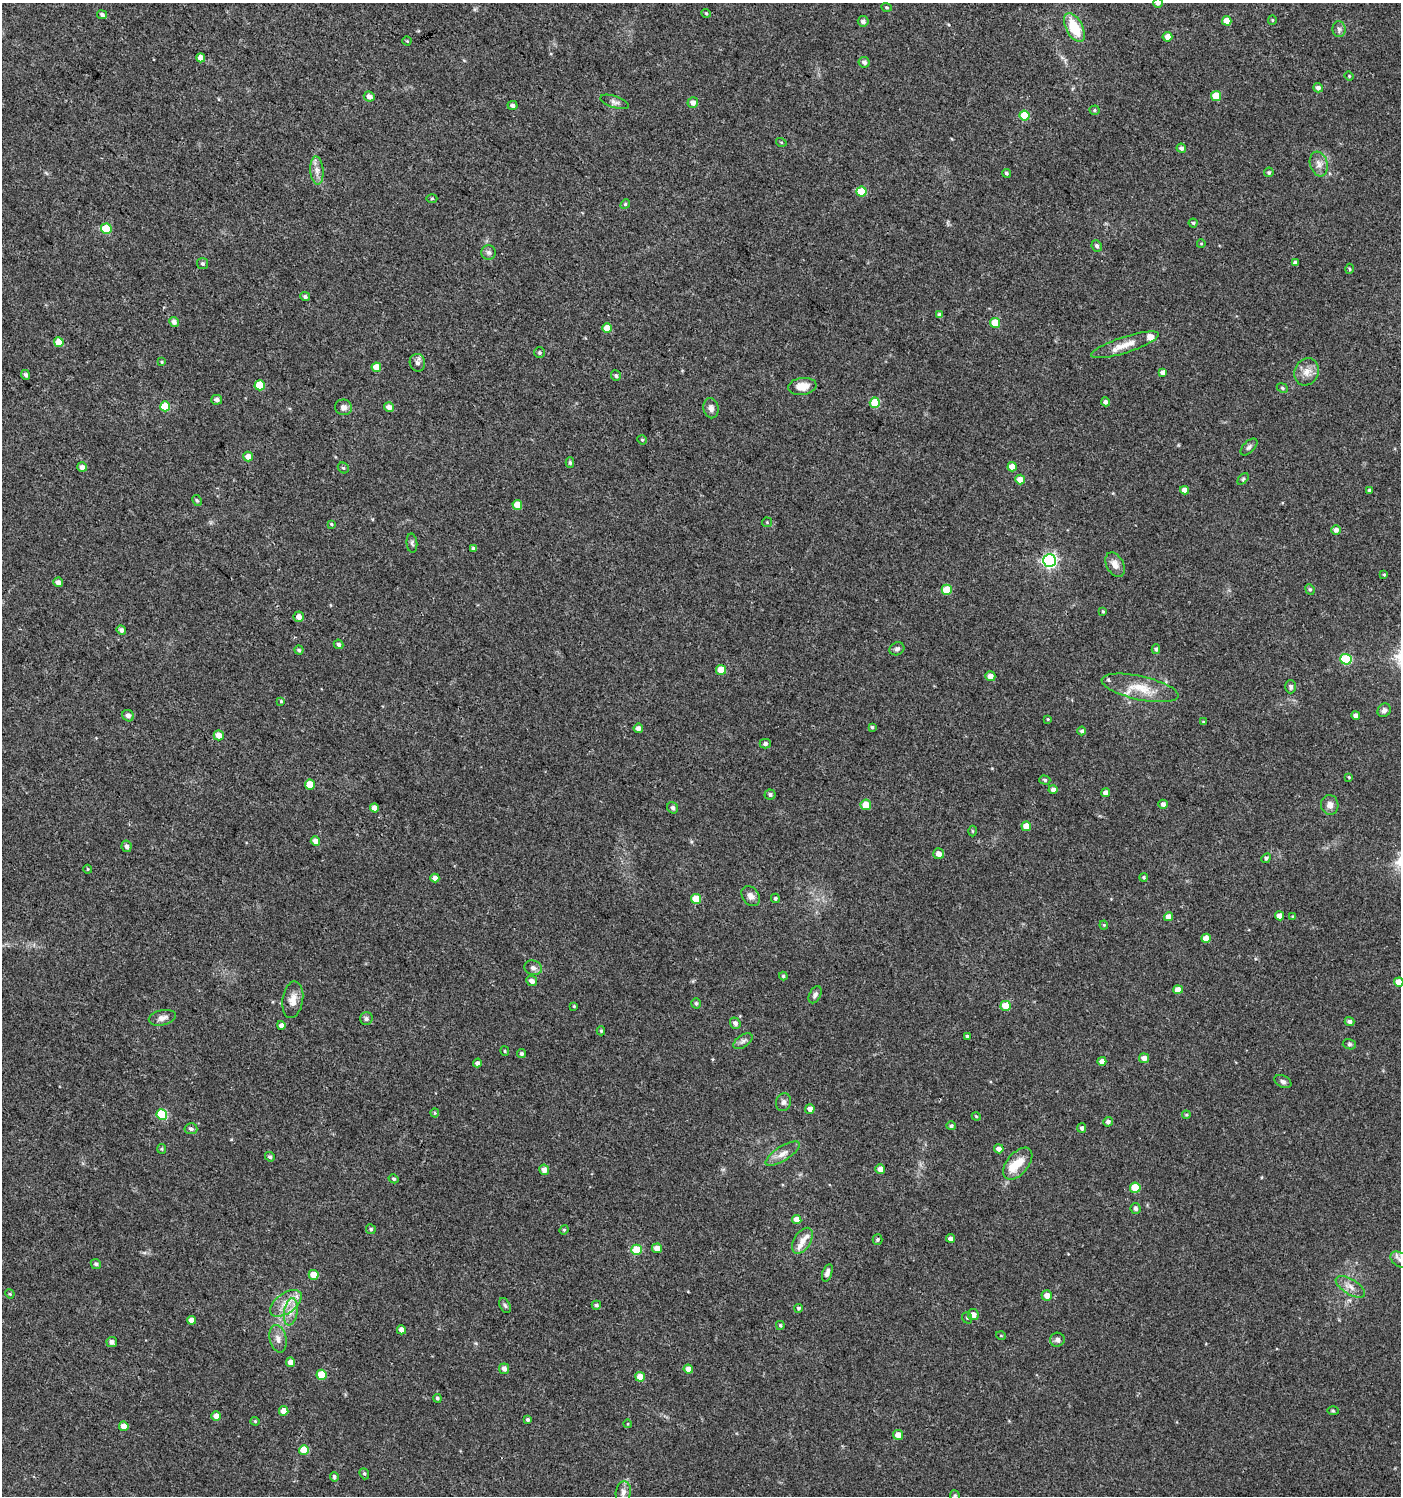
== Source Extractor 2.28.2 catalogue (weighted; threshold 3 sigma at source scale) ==
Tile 11 of 4 x 4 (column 3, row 3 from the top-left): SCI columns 3042-4440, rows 1496-2989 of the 6017 x 5984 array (HDU 1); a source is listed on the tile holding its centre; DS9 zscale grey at full resolution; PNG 1403 x 1498 px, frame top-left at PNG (2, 3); each listed source drawn as its Kron ellipse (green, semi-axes under 4 px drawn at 4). Shown black and unused: <1% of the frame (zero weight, under 3 of 4 exposures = <1% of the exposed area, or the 3 px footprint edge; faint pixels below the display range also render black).
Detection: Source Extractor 2.28.2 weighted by HDU 2 'WHT'; one run over the whole footprint, this tile lists its part. Background 0.0233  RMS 0.004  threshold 0.0179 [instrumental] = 3 sigma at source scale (4.5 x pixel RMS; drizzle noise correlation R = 1.50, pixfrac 1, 0.0396/0.0396 arcsec/px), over >= 5 px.
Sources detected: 237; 5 inside a brighter listed object's ellipse — not listed separately; the other 232 listed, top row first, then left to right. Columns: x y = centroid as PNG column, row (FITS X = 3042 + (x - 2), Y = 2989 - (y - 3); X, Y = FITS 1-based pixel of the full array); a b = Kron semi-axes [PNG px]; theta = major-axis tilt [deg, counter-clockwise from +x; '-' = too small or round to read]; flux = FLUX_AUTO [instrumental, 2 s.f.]
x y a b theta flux
1158 3 5 5 - 1.5
887 7 5 4 - 0.54
706 13 4 4 - 0.47
102 15 5 4 - 1
1272 20 5 4 - 0.47
863 21 5 5 - 1.4
1227 21 5 4 - 4.7
1074 27 16 8 -62 12
1339 29 8 6 -87 1.2
1167 37 5 5 - 2.8
407 41 4 4 - 0.41
201 58 4 4 - 3.4
864 62 5 5 - 1.3
1349 76 4 4 - 0.39
1318 88 5 4 - 1.4
369 96 5 5 - 1.6
1216 96 5 5 - 10
614 102 15 6 -18 1.5
693 103 5 5 - 1.9
513 105 5 4 - 1.1
1095 110 5 4 - 0.48
1024 116 5 5 - 11
781 142 5 3 - 0.38
1181 148 5 4 - 1.1
1319 164 12 8 -74 2.6
317 170 14 6 -86 2.5
1269 172 5 4 - 0.65
1006 173 4 4 - 0.65
862 191 5 5 - 9.1
432 198 5 3 - 0.44
625 204 5 4 - 0.53
1193 223 4 4 - 0.57
106 229 5 5 - 13
1201 244 4 3 - 0.32
1097 246 6 5 - 1.1
489 252 7 7 - 1.1
1295 263 4 4 - 1
202 264 5 5 - 0.73
1350 269 5 3 - 0.44
305 297 5 4 - 0.93
940 315 4 4 - 1.2
174 322 5 4 - 1.5
995 323 5 5 - 8.6
607 328 5 4 - 5
59 342 5 5 - 7.1
1125 345 35 8 18 5.9
539 353 5 5 - 0.66
162 362 4 4 - 0.37
417 363 9 7 -78 1.4
376 367 5 4 - 4.9
1163 372 4 4 - 1.9
1306 372 14 12 63 3.8
26 375 5 4 - 1.1
616 375 5 5 - 0.94
260 385 5 5 - 12
802 386 14 8 8 4.9
1282 388 6 4 -24 0.53
217 400 5 5 - 1.3
1106 402 4 4 - 1.3
875 403 5 5 - 11
165 406 5 5 - 8.7
343 407 8 8 - 2
389 407 5 5 - 2.2
711 408 10 7 -79 1.7
642 440 5 4 - 0.46
1249 447 10 5 45 1.1
248 457 5 4 - 2.6
570 462 5 4 - 0.68
82 467 5 4 - 1.5
1012 467 4 4 - 3.8
343 468 6 5 - 0.56
1243 479 7 4 46 0.61
1020 480 5 5 - 4
1185 490 4 4 - 2.6
1370 490 4 3 - 0.67
197 500 6 4 -62 0.6
517 505 5 5 - 6.3
767 522 5 5 - 0.45
331 524 3 3 - 0.4
1336 530 5 5 - 1.6
412 543 9 5 -85 0.84
474 549 4 3 - 1.1
1049 561 6 6 - 97
1115 565 13 8 -63 3
1384 574 4 3 - 0.44
58 582 5 4 - 1.6
1310 589 5 4 - 0.57
947 590 5 5 - 11
1103 611 4 3 - 0.4
299 617 5 5 - 2.2
121 630 5 4 - 1.2
339 644 5 4 - 0.88
897 649 7 6 - 1.1
1156 649 5 4 - 0.71
299 650 4 4 - 0.64
1346 659 6 5 - 21
721 670 5 5 - 6.8
990 676 5 5 - 2.8
1291 687 6 5 - 0.98
1140 688 39 12 -12 9.8
281 701 4 3 - 0.41
1384 710 7 6 - 1.4
128 716 6 5 - 1.5
1356 716 4 4 - 2.1
1048 719 4 3 - 0.33
1204 722 4 3 - 0.44
872 727 4 4 - 0.56
638 728 5 4 - 1.6
1082 731 4 4 - 0.9
219 735 5 5 - 3.2
765 744 5 5 - 0.95
1349 777 4 3 - 0.36
1045 780 5 4 - 0.67
310 784 5 5 - 6.2
1053 789 4 4 - 1.5
1106 792 4 4 - 1.8
770 795 5 5 - 0.9
1163 804 5 4 - 1.7
866 805 5 5 - 5.4
1330 805 10 8 -78 2.4
374 808 4 4 - 2.6
672 808 6 5 - 1.1
1026 826 5 4 - 4.5
972 831 5 3 - 0.37
315 841 5 4 - 2.4
127 846 5 5 - 1.3
939 854 5 5 - 2.4
1266 858 5 4 - 0.8
88 869 4 4 - 0.39
1144 877 4 4 - 0.54
435 878 4 4 - 2
751 896 11 8 -53 2.3
775 898 5 4 - 0.68
696 899 5 5 - 9.1
1279 916 4 4 - 3.4
1169 917 4 4 - 2.6
1293 917 4 3 - 0.56
1104 925 4 4 - 0.4
1206 938 5 4 - 4.1
533 968 9 7 -17 1.5
783 976 4 4 - 0.54
532 981 5 5 - 1.7
1399 982 5 4 - 4.6
1178 990 5 4 - 3.7
815 995 9 5 62 1.2
293 1000 18 10 80 3.5
696 1003 5 4 - 0.78
574 1006 4 3 - 0.42
1006 1006 5 5 - 7.5
162 1018 14 7 12 2.2
366 1019 6 6 - 0.99
1349 1021 5 4 - 1.2
735 1023 6 5 - 1.3
281 1025 4 4 - 1.9
601 1031 4 4 - 0.52
967 1036 4 3 - 0.69
743 1041 11 6 34 1.3
1349 1044 7 5 -14 0.72
505 1051 5 4 - 0.46
521 1054 4 4 - 0.79
1144 1058 5 4 - 2.1
1102 1061 4 4 - 2.1
477 1063 4 4 - 1.1
1283 1082 9 6 -26 1.1
783 1102 9 7 72 1.3
810 1109 5 4 - 2.1
435 1113 4 4 - 0.42
162 1114 5 5 - 19
1186 1115 4 4 - 0.46
976 1116 4 3 - 0.36
1108 1122 5 4 - 1.4
951 1126 5 4 - 0.82
1082 1128 5 4 - 1
191 1129 6 5 - 1
162 1149 5 4 - 0.44
999 1149 5 4 - 2.2
783 1154 20 7 32 3.3
270 1157 5 4 - 0.78
1018 1164 19 10 50 7.4
880 1169 5 5 - 2.3
544 1170 5 5 - 2.5
394 1179 5 4 - 0.62
1135 1188 5 5 - 11
1136 1208 5 5 - 1.1
797 1220 5 4 - 3.6
371 1229 5 5 - 0.71
564 1230 5 4 - 0.48
951 1238 4 4 - 1.6
878 1239 5 5 - 0.6
802 1241 14 8 58 2.9
657 1248 5 4 - 3.3
636 1250 5 5 - 12
1400 1260 11 7 -31 1.7
96 1264 5 5 - 0.85
827 1273 9 5 71 1.5
314 1275 5 5 - 6.6
1350 1287 16 7 -31 3
10 1294 5 4 - 0.41
1047 1296 5 5 - 2.9
286 1303 18 10 35 5.5
596 1305 4 4 - 0.82
505 1306 8 5 -62 0.82
799 1308 4 4 - 0.7
291 1312 14 6 81 2.9
973 1315 5 5 - 2.1
967 1318 6 4 -69 0.69
191 1320 4 4 - 2.6
780 1325 4 3 - 0.51
401 1330 4 4 - 2.2
1001 1336 5 3 - 0.31
278 1339 14 8 -76 2.5
1057 1340 7 7 - 1.4
112 1342 5 5 - 1.3
290 1362 5 4 - 2.9
504 1369 5 5 - 1.6
688 1369 5 4 - 2.3
322 1375 5 5 - 8.8
640 1377 5 5 - 5.7
437 1398 4 4 - 0.7
284 1411 5 4 - 3.5
1333 1411 5 3 - 0.45
216 1416 5 5 - 3
528 1420 4 4 - 0.72
255 1421 4 4 - 0.4
628 1424 4 3 - 0.3
124 1426 5 4 - 3
898 1435 5 5 - 3.3
304 1450 5 5 - 7.8
364 1474 6 4 -68 0.66
334 1477 4 4 - 0.88
623 1492 11 7 80 2.1
955 1495 5 4 - 0.58
Isophote crosses this tile's border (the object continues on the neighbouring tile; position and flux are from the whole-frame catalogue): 3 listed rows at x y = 1158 3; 1399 982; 1400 1260